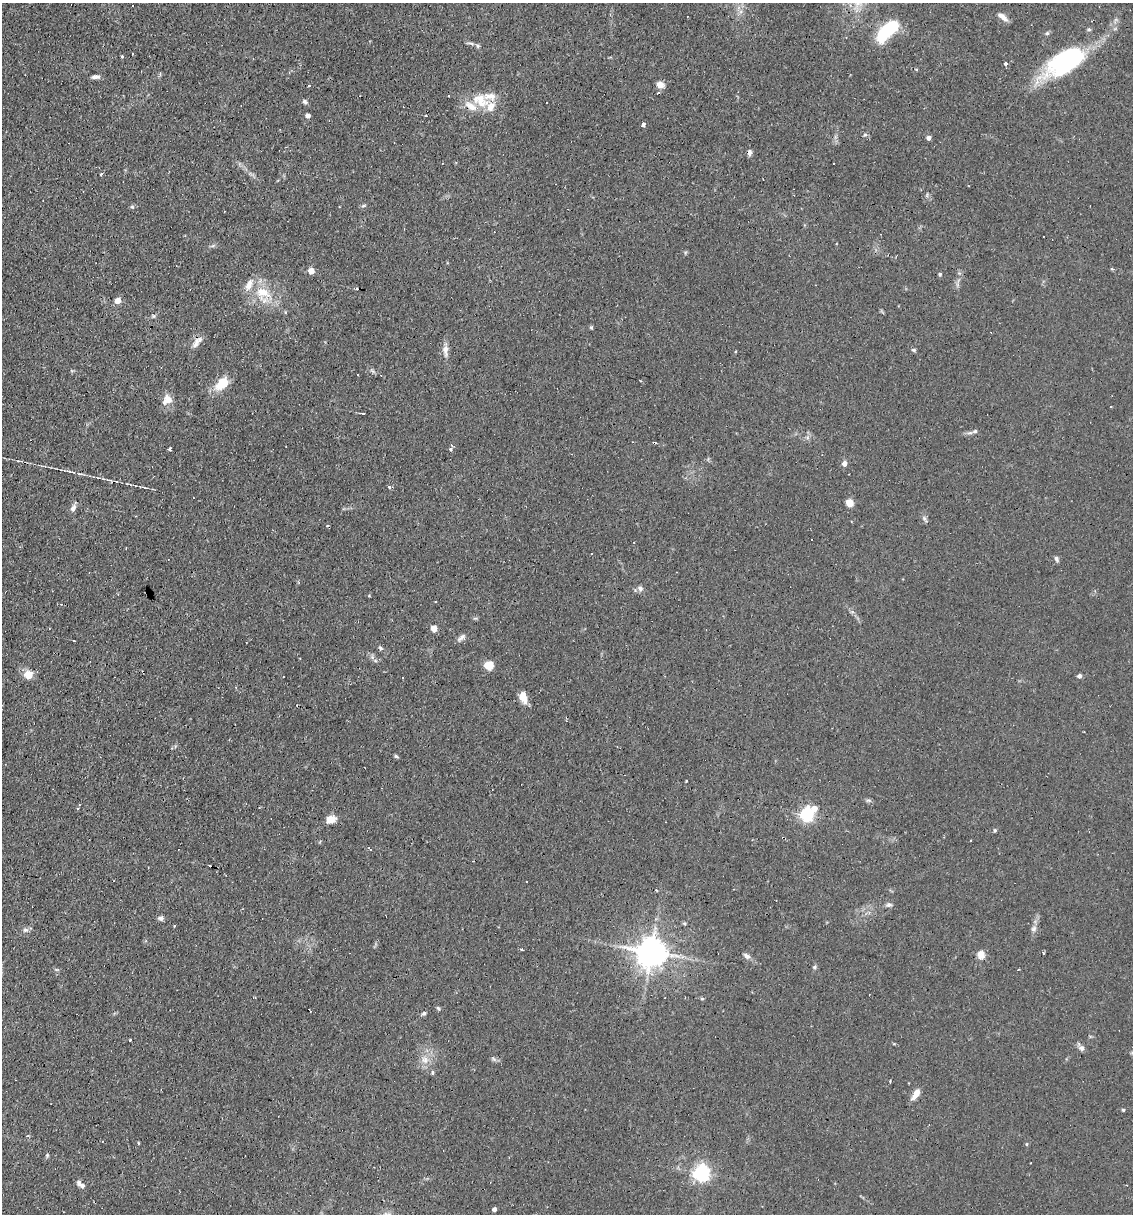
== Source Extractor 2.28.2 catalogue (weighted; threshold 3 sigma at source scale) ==
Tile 11 of 4 x 4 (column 3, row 3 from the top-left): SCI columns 2496-3626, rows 1213-2424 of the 4873 x 4847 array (HDU 1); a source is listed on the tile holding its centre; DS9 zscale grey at full resolution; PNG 1135 x 1216 px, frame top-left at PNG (2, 3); no overlay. Shown black and unused: <1% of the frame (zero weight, under 2 of 3 exposures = <1% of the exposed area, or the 3 px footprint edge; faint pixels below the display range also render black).
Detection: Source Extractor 2.28.2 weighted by HDU 2 'WHT'; one run over the whole footprint, this tile lists its part. Background 0.082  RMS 0.0055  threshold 0.0245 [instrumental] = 3 sigma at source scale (4.5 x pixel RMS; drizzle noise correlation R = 1.50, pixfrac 1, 0.05/0.05 arcsec/px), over >= 5 px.
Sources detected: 122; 2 inside a brighter object's white glare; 18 cosmic-ray / hot-pixel residue — not listed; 5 inside a brighter listed object's ellipse — not listed separately; the other 97 listed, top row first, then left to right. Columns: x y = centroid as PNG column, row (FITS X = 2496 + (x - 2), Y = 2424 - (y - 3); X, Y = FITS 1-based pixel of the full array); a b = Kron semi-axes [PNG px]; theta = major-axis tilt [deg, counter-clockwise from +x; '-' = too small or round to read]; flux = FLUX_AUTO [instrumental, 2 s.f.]
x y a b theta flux
1002 17 14 5 -38 3.2
888 30 24 10 44 37
1089 30 6 4 0 0.75
1047 33 6 5 - 0.93
471 43 13 3 -12 1.5
122 56 3 3 - 0.99
1006 64 3 3 - 16
1062 67 39 20 8 41
96 77 10 5 3 1.9
660 85 9 7 -6 3.4
309 86 3 3 - 1.2
449 96 3 2 - 0.66
480 100 26 17 -28 13
305 101 7 5 -45 1.3
308 116 4 4 - 2.3
426 116 4 2 - 0.45
643 124 4 3 - 9.5
865 135 6 4 0 0.83
929 138 4 4 - 2.6
750 152 8 5 90 1.8
101 174 3 3 - 2.8
363 206 7 3 19 0.77
132 207 6 5 - 0.83
311 271 5 5 - 6
940 274 4 4 - 0.86
263 293 25 16 -25 17
117 301 6 5 - 5.1
285 312 5 3 - 0.49
153 316 6 4 -46 0.77
591 327 5 4 - 0.74
196 343 17 8 61 3.8
445 350 18 7 -87 3.6
914 350 6 4 -15 0.88
372 371 9 3 -45 0.99
381 375 3 2 - 1.2
222 384 14 8 40 16
167 400 13 11 55 5.4
1111 406 3 2 - 0.42
363 413 5 2 - 0.73
975 431 7 5 15 1.4
654 443 4 3 - 1.8
170 449 3 3 - 1.2
450 449 3 3 - 2.5
844 464 7 5 76 2.4
389 487 4 4 - 1.1
849 503 7 6 - 6.1
73 508 10 6 66 2.2
924 519 10 5 -54 1.4
812 540 3 3 - 1.2
1056 559 7 5 -60 1.3
640 588 7 7 - 1.9
434 629 7 6 - 4.1
462 638 13 7 35 2.1
74 641 3 2 - 0.38
380 648 7 5 -41 1
489 665 7 7 - 10
28 675 8 8 - 7.4
1079 676 5 4 - 1.7
523 697 13 7 -71 6.1
396 756 6 4 -22 0.87
868 800 6 4 -17 0.98
814 809 6 5 - 5
806 815 6 6 - 120
331 819 10 7 18 5.3
995 830 5 4 - 0.74
370 849 6 2 -55 0.65
889 905 9 6 11 1.5
161 918 7 6 - 1.6
684 923 5 4 - 0.74
175 926 3 3 - 1.2
1034 929 10 8 72 2.1
25 930 8 6 14 1.6
522 949 3 3 - 0.71
651 952 9 8 - 960
1043 953 3 3 - 0.69
981 954 11 9 -71 3.6
747 956 10 6 -39 2
814 967 6 5 - 0.88
56 969 6 4 -19 0.7
1018 969 3 2 - 0.59
702 999 5 4 - 0.7
438 1008 5 5 - 0.93
424 1013 5 5 - 0.95
130 1040 3 3 - 1.4
1081 1047 12 6 -53 2
494 1059 9 4 -36 1.2
425 1060 12 10 -55 4.7
432 1072 4 4 - 1.2
890 1081 4 2 - 0.5
916 1094 12 6 57 5.3
1123 1110 4 4 - 0.7
138 1143 4 3 - 0.44
1027 1144 5 3 - 0.51
47 1155 5 5 - 0.71
701 1173 6 6 - 200
79 1183 8 7 - 1.7
494 1209 4 4 - 2
Overlapping masked pixels (flux is a lower limit): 2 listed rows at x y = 654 443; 651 952